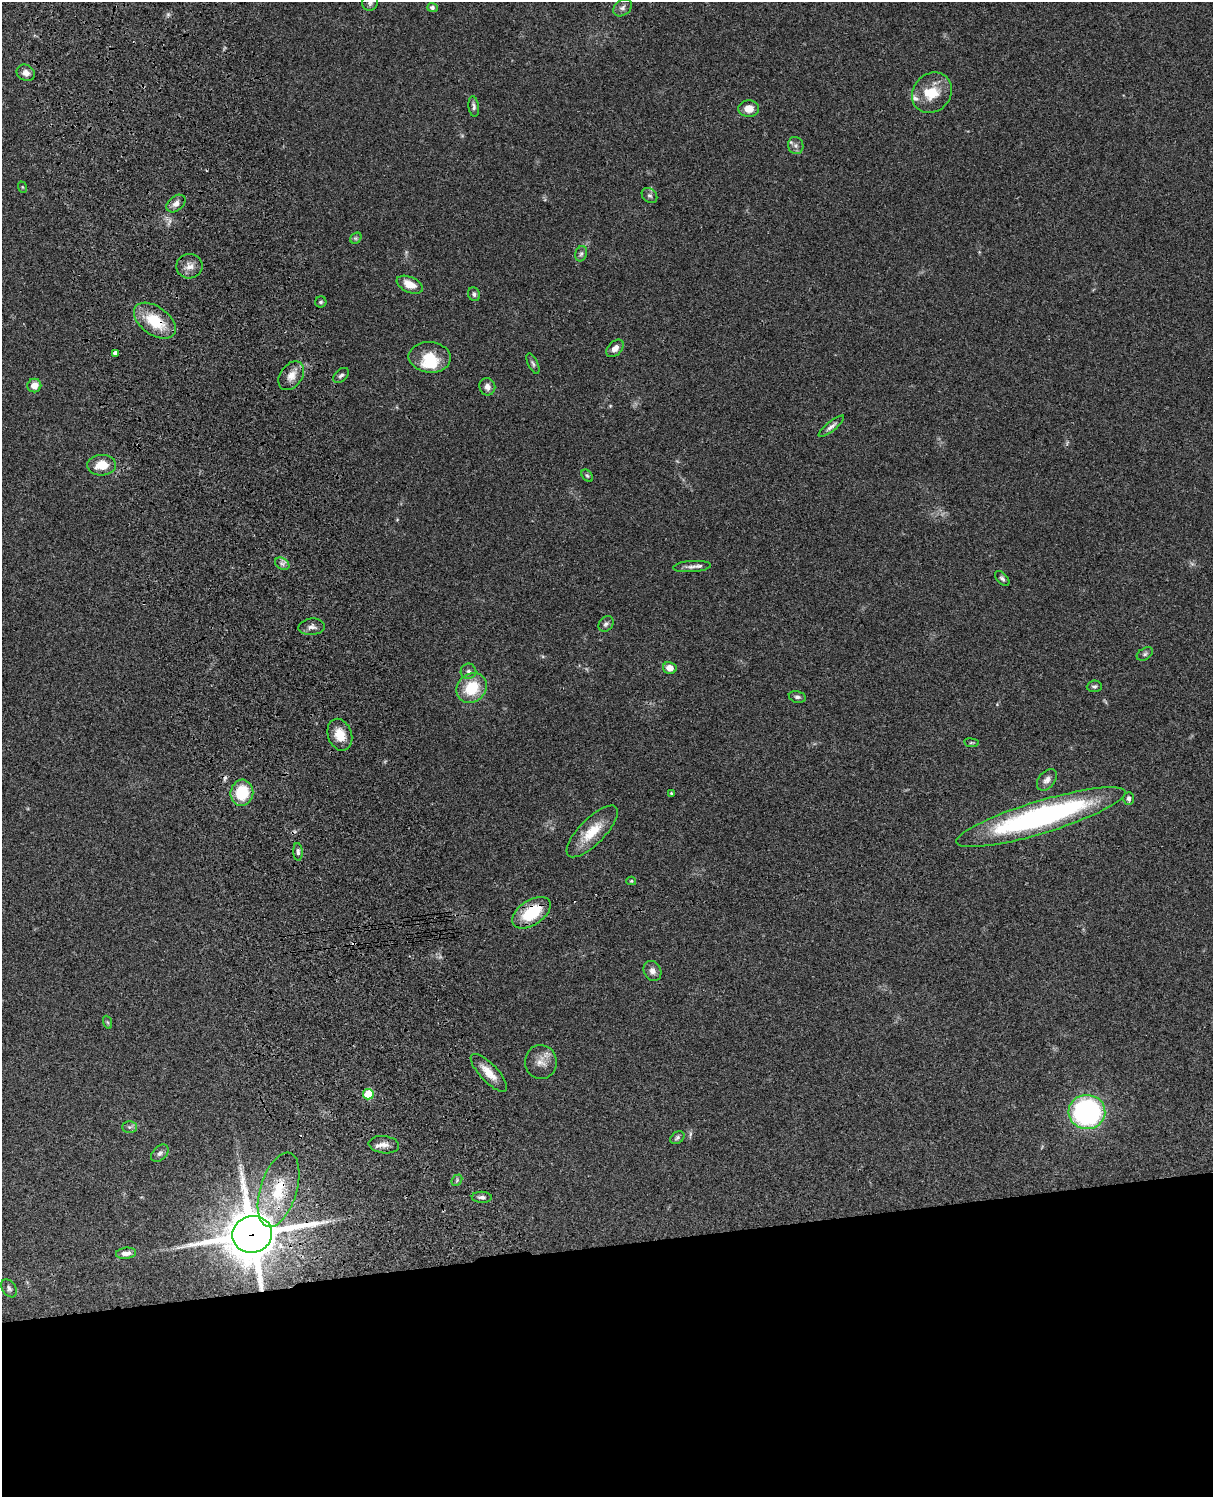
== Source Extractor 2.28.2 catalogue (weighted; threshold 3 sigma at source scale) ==
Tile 11 of 4 x 3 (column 3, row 3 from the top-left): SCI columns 2545-3755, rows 278-1772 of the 5085 x 4926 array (HDU 1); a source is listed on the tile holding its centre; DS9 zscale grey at full resolution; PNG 1215 x 1499 px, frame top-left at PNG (2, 2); each listed source drawn as its Kron ellipse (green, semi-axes under 4 px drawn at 4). Shown black and unused: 17% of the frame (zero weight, under 3 of 4 exposures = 6% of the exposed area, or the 3 px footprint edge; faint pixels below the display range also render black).
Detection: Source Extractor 2.28.2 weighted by HDU 2 'WHT'; one run over the whole footprint, this tile lists its part. Background 0.107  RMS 0.0065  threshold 0.0291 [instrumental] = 3 sigma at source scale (4.5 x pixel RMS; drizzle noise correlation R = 1.50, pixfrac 1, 0.05/0.05 arcsec/px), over >= 5 px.
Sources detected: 74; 1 inside a brighter object's white glare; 3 cosmic-ray / hot-pixel residue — neither listed nor drawn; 3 inside a brighter listed object's ellipse — not listed separately; the other 67 listed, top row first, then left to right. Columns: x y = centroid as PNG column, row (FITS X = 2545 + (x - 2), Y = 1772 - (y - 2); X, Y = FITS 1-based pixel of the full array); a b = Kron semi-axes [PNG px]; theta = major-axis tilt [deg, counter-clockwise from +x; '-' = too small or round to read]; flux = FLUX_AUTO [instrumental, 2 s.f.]
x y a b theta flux
370 3 8 7 - 1.9
432 8 5 4 - 1.7
623 8 10 7 38 2.4
26 73 9 8 - 3.5
932 93 21 18 48 15
474 107 10 5 -83 1.8
749 109 10 8 1 7
796 145 8 7 - 2.4
22 187 6 3 -70 0.62
649 196 8 6 -41 1.8
176 204 11 7 39 3.3
356 238 6 5 - 1.1
581 254 8 5 72 1.6
189 266 13 12 - 5.3
410 285 14 7 -24 8
474 294 7 6 - 1.6
321 302 5 5 - 1.1
155 321 24 14 -36 23
615 348 10 6 45 4.1
115 353 4 3 - 5.8
430 357 21 15 -4 15
533 364 11 5 -65 1.5
341 375 9 6 41 1.6
291 376 16 11 53 6.5
34 386 7 6 - 6.3
487 387 8 8 - 3.4
831 426 16 4 39 2.5
102 465 14 10 3 12
587 476 7 5 -48 0.99
282 564 8 5 -30 2
692 567 19 5 4 3.3
1002 578 9 5 -48 1.6
606 624 8 6 48 1.8
312 627 13 8 6 3.1
1145 654 9 5 31 1.5
670 668 7 6 - 5.6
468 671 8 7 - 2.1
1094 686 7 5 4 1.4
472 688 16 13 40 21
797 697 8 5 -12 1.7
340 735 16 12 -69 9.6
971 743 7 3 -8 0.82
1047 780 12 8 50 3.3
242 793 13 11 83 21
671 793 4 3 - 0.71
1129 798 6 5 - 2.2
1041 817 88 16 17 160
592 831 34 12 45 17
298 852 9 4 -86 1.7
631 881 5 4 - 0.8
531 913 21 12 34 27
652 971 10 8 -62 3.6
107 1022 7 4 -70 0.94
541 1062 17 16 - 6.9
489 1073 25 9 -47 9
368 1094 5 5 - 23
1087 1112 18 17 - 130
129 1127 7 6 - 1.6
677 1138 8 5 38 1.4
384 1145 15 8 -7 3.9
160 1153 10 6 44 2.4
457 1180 6 4 49 1.1
279 1190 38 18 73 30
482 1197 10 5 -1 2.1
252 1234 20 18 13 3100
126 1253 10 5 7 3.7
9 1288 10 6 -56 2.1
Overlapping masked pixels (flux is a lower limit): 4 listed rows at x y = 155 321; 531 913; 279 1190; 252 1234
Isophote crosses this tile's border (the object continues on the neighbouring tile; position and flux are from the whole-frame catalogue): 1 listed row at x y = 370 3